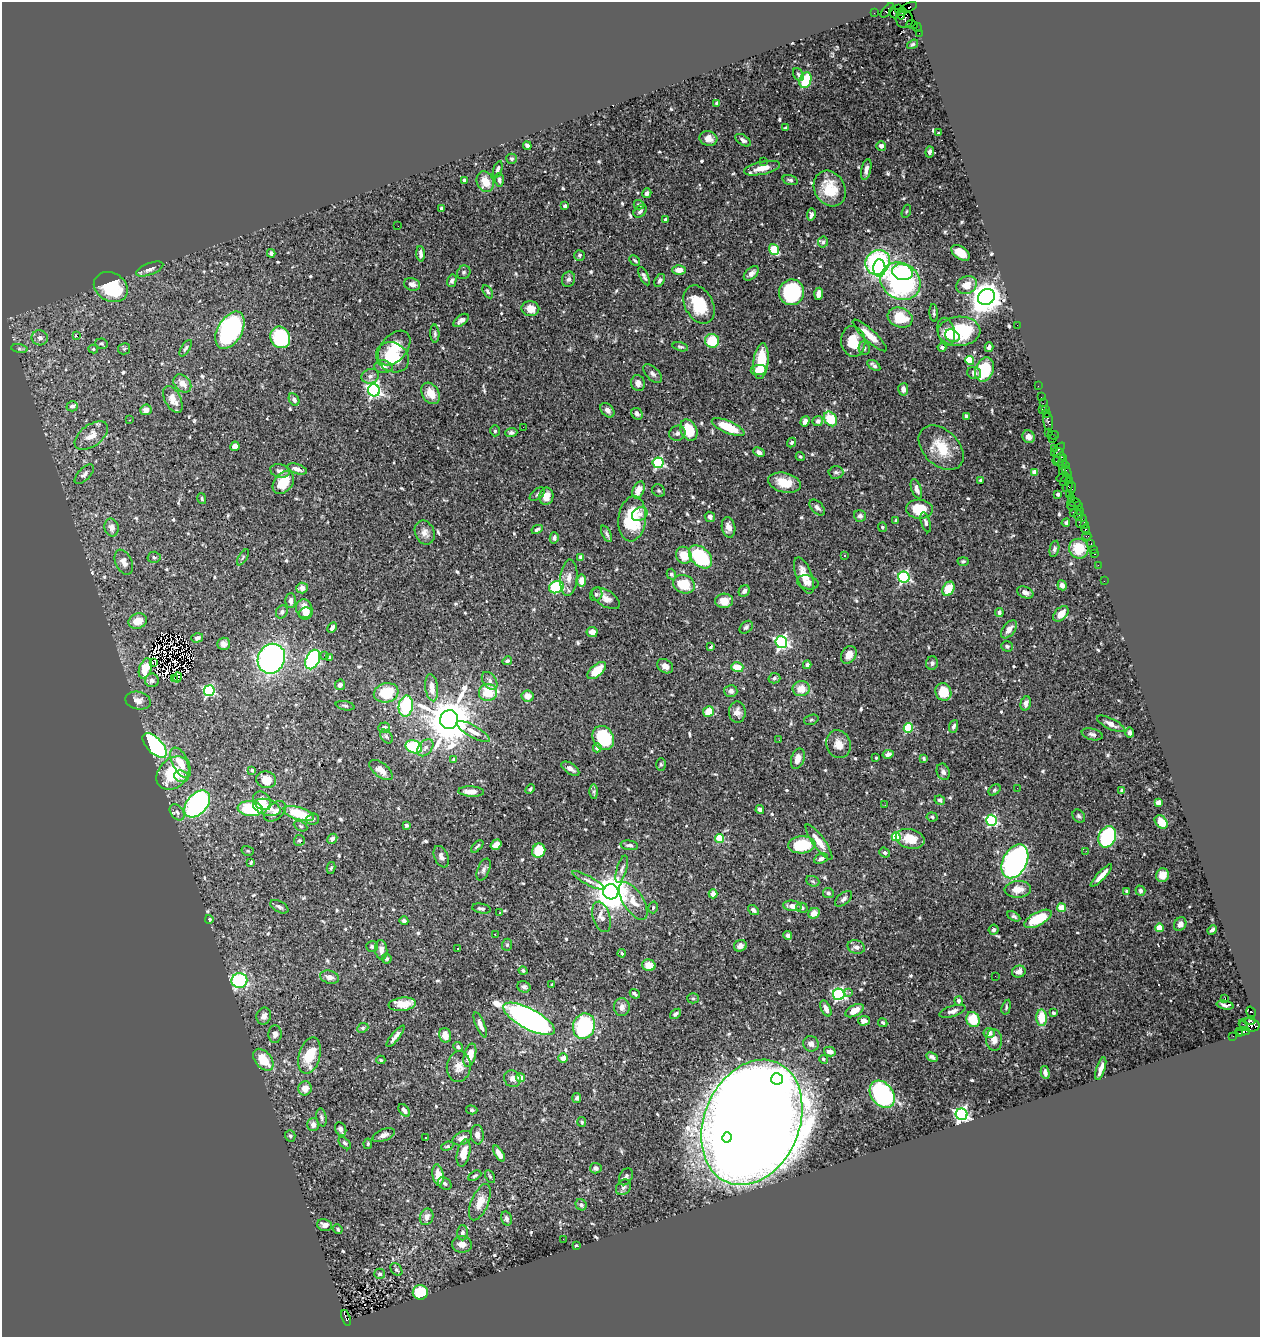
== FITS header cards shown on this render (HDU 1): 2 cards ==
NAXIS1  =                 1258
NAXIS2  =                 1335

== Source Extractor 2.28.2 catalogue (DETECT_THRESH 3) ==
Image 1258 x 1335 px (HDU 1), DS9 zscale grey, 1 PNG px = 1 image px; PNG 1262 x 1339 px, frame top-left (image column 1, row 1335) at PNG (2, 2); each listed source drawn as its Kron ellipse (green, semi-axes under 4 px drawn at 4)
Background 0.426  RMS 0.015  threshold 0.0461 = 3 sigma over >= 5 px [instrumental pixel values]
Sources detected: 664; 2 with non-positive FLUX_AUTO (blend fragments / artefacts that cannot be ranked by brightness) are neither listed nor drawn; of the other 662, the 500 brightest by FLUX_AUTO listed and drawn (162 fainter detections omitted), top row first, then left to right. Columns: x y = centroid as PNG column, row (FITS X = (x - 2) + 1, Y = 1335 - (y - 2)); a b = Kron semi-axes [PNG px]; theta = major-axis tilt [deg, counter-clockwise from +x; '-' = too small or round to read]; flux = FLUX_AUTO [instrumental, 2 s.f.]
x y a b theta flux
908 7 9 4 21 310
898 8 4 3 - 57
887 10 9 4 49 160
903 12 4 4 - 400
874 13 2 2 - 9
894 13 6 4 -68 550
901 15 4 3 - 630
904 19 9 8 - 320
912 25 6 2 -17 24
917 27 4 2 - 40
919 33 2 2 - 10
913 44 6 4 36 1.9
798 75 7 5 -57 2.3
805 80 8 6 69 42
717 103 4 4 - 2.7
785 128 4 3 - 1.9
938 133 4 3 - 2
708 139 9 7 -14 8.1
743 140 9 5 -34 3.1
527 146 4 3 - 2.6
881 146 5 5 - 4.2
930 152 5 4 - 2.8
511 159 5 5 - 1.6
763 161 2 2 - 26
762 168 18 6 12 11
498 169 8 4 72 2.7
866 170 11 5 78 4.8
464 180 4 3 - 3.9
499 180 7 4 -87 2.9
790 180 8 4 -16 2.4
485 182 11 8 -68 17
830 189 19 15 -61 30
647 193 5 4 - 3.4
639 205 5 4 - 2.5
565 206 4 3 - 2.6
441 209 3 3 - 2.4
640 211 7 5 40 3
906 211 7 4 70 1.5
811 215 6 4 80 2.5
665 219 4 3 - 1.9
398 226 2 2 - 2.3
823 242 5 5 - 2.3
774 249 6 5 - 40
271 253 4 4 - 2.6
961 253 10 6 -36 15
420 254 7 4 -88 3.8
579 255 5 5 - 2
635 260 6 3 -45 1.6
878 262 13 11 42 170
879 268 9 6 -88 40
150 269 14 5 21 5.1
679 270 6 4 1 7.7
464 272 7 6 - 2.3
902 272 10 8 -11 70
751 273 9 5 42 5.4
644 276 10 4 -65 3.2
568 279 8 6 68 3.1
660 280 7 4 57 2.8
452 281 6 4 74 2.6
900 281 21 18 -34 200
412 284 8 6 -15 5
966 285 10 8 29 12
111 287 18 14 -29 60
488 292 7 4 -58 2.2
792 292 13 12 - 96
819 294 6 4 86 7.3
986 297 9 7 38 1700
699 305 20 14 -62 37
530 309 9 7 -7 11
934 313 9 4 -86 1.9
900 318 13 9 -20 34
461 320 9 5 38 3.9
1017 325 2 2 - 18
230 330 20 12 60 200
959 331 21 14 3 68
946 332 14 8 -76 15
435 334 9 4 -87 2.2
77 336 3 2 - 15
870 336 22 6 -43 15
952 336 7 6 - 8.5
280 337 11 9 -64 85
40 338 8 7 - 5.4
712 341 7 7 - 36
853 341 15 12 -81 23
101 344 6 5 - 1.9
680 347 8 4 -14 1.8
942 347 4 3 - 2.3
989 347 5 3 - 4.2
186 348 9 4 57 2.2
394 348 20 13 50 21
864 348 7 5 -78 2.5
19 349 8 4 -8 1.9
93 349 5 4 - 1.8
124 349 6 5 - 1.7
393 357 17 14 -31 47
970 360 4 4 - 35
761 361 18 7 84 36
874 365 7 3 -34 3
383 367 9 6 -5 4.5
759 370 8 5 8 15
985 370 13 9 71 42
974 373 7 6 - 3.6
653 374 12 6 -45 3.6
370 376 9 7 21 4.2
182 383 10 7 -45 10
638 383 8 7 - 5.2
1038 386 2 2 - 14
903 389 6 5 - 5
374 390 6 6 - 270
431 393 11 8 -59 13
1041 397 2 2 - 27
173 399 14 8 -63 10
294 400 6 5 - 3.3
1043 403 2 2 - 20
72 406 6 5 - 3.3
1042 409 2 2 - 44
1045 409 3 2 - 27
146 410 6 5 - 6.3
607 410 8 5 -47 5.1
1046 413 4 2 - 60
637 414 6 5 - 3.3
966 416 4 3 - 2.4
830 419 8 6 -56 38
129 420 3 2 - 1.7
805 421 5 4 - 5.3
818 421 5 5 - 3.1
1048 422 9 4 -82 140
523 427 2 2 - 37
728 427 17 6 -23 32
689 430 11 8 -62 30
495 431 5 4 - 1.6
511 433 6 4 4 2.7
677 433 8 7 - 3.1
1048 433 4 3 - 73
1053 435 5 2 - 55
91 436 19 10 36 12
1029 437 6 6 - 4.5
1053 439 2 2 - 16
791 443 5 4 - 1.7
235 446 5 4 - 8.7
941 448 26 17 -44 31
1054 448 3 2 - 20
1058 450 9 3 45 60
759 452 6 4 -26 4
800 456 5 4 - 1.5
1059 457 9 5 -86 220
1057 461 5 3 - 130
1063 462 7 3 82 66
658 463 5 5 - 110
1064 465 6 2 4 86
297 469 10 5 -18 6.2
280 471 10 7 -13 5.7
1062 471 2 2 - 33
836 472 7 6 - 2.7
1035 472 4 4 - 13
1067 472 7 3 -65 150
84 474 12 6 45 3.8
1063 477 6 3 21 210
981 480 3 3 - 1.6
1065 480 6 4 45 86
1070 481 3 2 - 34
283 482 13 9 52 24
784 483 17 9 -13 20
1068 487 6 3 50 100
1071 487 6 3 -89 100
916 489 10 5 -71 5.2
639 490 9 5 66 11
659 491 7 6 - 1.7
537 494 9 5 38 2.1
1058 494 3 3 - 3.8
1070 494 2 2 - 22
546 496 9 7 79 11
202 498 5 4 - 1.8
1072 498 2 2 - 39
1074 503 7 3 2 110
1078 505 3 2 - 55
1071 506 4 3 - 86
817 508 9 5 -47 3.9
919 509 13 9 -4 22
1079 510 4 3 - 63
1073 512 3 2 - 96
640 514 8 6 34 6.1
1079 515 5 3 - 130
860 516 6 6 - 2.8
710 517 5 5 - 3.2
632 519 22 14 83 60
896 520 4 3 - 1.5
1082 521 7 5 62 150
926 522 10 4 -74 2.9
1066 523 4 4 - 1.8
1085 525 3 3 - 35
112 527 9 7 -78 6.8
729 527 10 6 -80 6.5
882 527 4 4 - 1.9
537 529 6 3 27 1.9
1086 530 5 3 - 91
425 533 12 9 -66 7
607 534 9 4 -63 2.6
1087 536 4 2 - 21
554 538 5 4 - 3.1
1091 544 4 3 - 73
1054 549 8 4 77 2.6
1079 549 10 9 - 27
1093 549 2 2 - 10
1095 554 3 2 - 36
684 555 9 7 -69 19
845 556 3 2 - 1.7
154 557 6 5 - 2.5
243 557 9 3 57 1.7
581 557 4 4 - 4.2
700 557 13 9 -45 78
963 561 5 4 - 1.6
124 562 13 8 -65 7.2
1098 565 2 2 - 8.4
671 574 5 4 - 2.5
804 575 19 7 -69 14
904 577 6 5 - 140
569 578 18 8 85 9.3
581 581 6 4 82 10
1104 581 2 2 - 13
808 582 11 7 -11 5.8
684 584 11 9 -21 28
1062 585 5 4 - 4.6
556 587 7 6 - 83
302 588 6 5 - 7
948 589 7 5 62 22
744 591 6 5 - 4
1025 592 8 5 -24 4.4
596 594 7 6 - 2.4
606 598 15 8 -32 8.7
291 601 7 5 90 4.9
724 601 9 7 6 11
304 609 9 8 - 12
282 612 7 5 56 2.5
999 612 4 4 - 3.2
306 614 7 6 - 6.6
1061 614 9 6 45 10
138 621 9 7 24 14
746 627 7 5 44 2.7
332 628 5 4 - 3.6
1009 629 10 6 52 7.8
592 632 5 5 - 5.6
197 638 6 4 17 3.1
781 642 6 6 - 240
224 644 6 6 - 4.9
1007 646 6 5 - 2.5
711 647 4 3 - 2.8
324 655 2 2 - 4.9
849 655 9 7 58 7.6
330 657 4 4 - 1.8
271 659 15 13 61 320
313 659 10 6 65 160
507 661 5 4 - 2.2
153 663 3 3 - 1200
932 663 7 6 - 2.7
807 665 4 4 - 3.2
665 666 9 6 -35 5.9
737 667 6 5 - 17
145 668 10 6 70 22
597 670 11 6 41 21
178 677 5 4 - 3.4
174 678 3 2 - 1.8
774 678 6 5 - 2.2
152 680 7 7 - 5.1
490 681 10 6 -55 4.6
340 685 5 5 - 3.6
432 688 14 6 -82 12
801 689 8 7 - 15
209 691 5 5 - 110
731 691 6 6 - 3.7
488 692 9 8 - 28
943 692 9 8 - 23
386 693 12 9 16 38
527 696 6 5 - 9.7
138 701 13 8 -13 8.1
1026 703 7 5 75 4.2
345 706 9 4 -11 1.9
406 706 10 7 82 71
709 711 6 5 - 18
737 712 10 8 -88 6
449 720 9 9 - 5200
811 720 7 5 18 1.9
1111 724 15 5 -26 6.6
954 726 6 4 67 2.8
384 728 6 5 - 3.7
908 728 5 4 - 59
473 731 19 6 -29 8.4
1130 733 5 4 - 4
1092 734 10 5 -13 3.1
386 737 8 5 -50 2.5
603 738 12 10 -61 66
779 740 2 2 - 3.7
838 744 14 12 -70 12
155 745 15 7 -46 220
414 747 8 6 -20 68
425 748 10 6 51 4.3
597 748 4 4 - 6.2
888 754 6 4 11 3.8
876 758 3 3 - 1.6
924 758 4 3 - 1.8
798 759 10 6 73 11
454 760 4 3 - 5.1
180 763 16 8 -63 20
661 764 6 5 - 1.8
570 769 10 5 -33 5.3
252 770 3 3 - 1.6
381 770 14 7 -39 12
943 772 8 6 -69 3.6
173 773 18 14 47 55
181 776 7 5 -17 4.5
266 780 10 8 -11 15
1017 788 2 2 - 2.3
530 789 5 3 - 1.7
994 790 7 5 41 1.8
1122 790 4 3 - 2.1
471 791 13 5 -3 8
594 792 7 4 -90 1.9
940 800 5 4 - 2.3
262 801 10 8 -47 12
1159 803 4 4 - 18
197 804 15 10 48 250
885 805 2 2 - 2.4
267 807 14 8 -16 15
250 809 12 7 -5 49
760 809 4 4 - 4.8
275 811 12 8 40 6.2
177 812 9 6 -51 2.8
299 814 16 6 -18 43
1079 816 7 5 -49 2.4
932 817 5 4 - 1.8
313 819 6 5 - 2.1
992 820 5 5 - 140
1161 822 7 5 -46 13
406 825 4 3 - 1.6
301 826 7 4 -27 1.7
896 837 4 4 - 45
1107 837 11 8 65 100
720 838 4 4 - 47
332 839 5 4 - 4.2
910 839 14 9 -14 22
299 840 5 5 - 2.1
819 842 21 6 -55 15
496 845 6 4 34 8.5
629 845 9 4 -7 3.2
802 845 13 8 4 43
477 846 8 3 44 2.1
248 851 6 4 -16 1.6
539 851 7 6 - 37
1086 851 3 2 - 1.6
885 853 5 4 - 2.2
441 857 11 6 -67 4.2
821 859 7 5 26 4.2
1015 861 18 11 62 300
251 862 4 3 - 1.5
331 868 6 4 77 1.5
622 869 14 5 74 3.8
484 870 12 6 68 3.3
1163 875 7 6 - 8.1
1101 876 15 4 47 8.8
588 880 18 4 -28 4.4
813 881 7 5 -21 1.9
1018 889 13 8 4 12
1126 891 3 3 - 1.7
1140 891 5 4 - 2.1
611 892 8 7 - 2700
828 893 5 5 - 2.7
713 894 4 4 - 7.6
844 899 10 5 41 3.4
633 901 21 10 -58 15
792 906 9 5 -5 6.5
279 907 10 5 -28 3.4
653 907 6 4 75 2.1
802 908 5 5 - 3.1
1062 908 4 4 - 35
481 909 9 5 -11 2.8
753 910 6 4 -38 3.5
500 913 3 2 - 1.6
814 913 6 5 - 9.3
1014 916 7 4 -30 2.1
601 917 16 8 -73 9.1
209 919 4 4 - 2.3
1038 919 15 6 28 42
404 921 4 4 - 3.3
1180 924 7 5 55 4.7
1159 928 4 4 - 27
994 930 5 5 - 2.7
1212 930 5 3 - 2.9
495 934 3 2 - 1.9
788 935 4 3 - 3.4
507 945 6 5 - 1.7
740 946 6 5 - 4.3
372 947 6 5 - 1.9
856 947 9 7 -15 4.6
458 949 3 2 - 1.6
381 950 10 6 -84 6
622 953 4 4 - 1.8
387 959 5 5 - 1.9
649 965 7 5 -17 11
523 971 4 4 - 1.9
1019 972 7 6 - 6.9
995 976 2 2 - 1.9
330 977 9 6 -17 4.9
239 981 8 7 - 130
552 985 3 3 - 1.7
524 987 7 5 -24 3
849 992 3 2 - 3.4
635 994 5 3 - 2.5
839 994 6 5 - 190
693 998 5 5 - 1.6
1225 998 2 2 - 240
959 1001 4 4 - 4.4
402 1004 14 6 7 18
1225 1005 8 3 -10 3.1
622 1007 9 8 - 5.7
1006 1007 7 4 74 1.6
826 1009 8 4 -66 6.1
854 1011 10 5 28 13
952 1011 14 5 17 4.3
1251 1012 6 3 -58 150
1053 1013 4 3 - 1.7
675 1014 6 4 37 2.5
264 1016 9 7 68 5.3
1041 1018 8 5 -87 25
529 1019 29 10 -28 500
973 1019 8 6 -67 26
864 1021 6 5 - 6.2
1250 1021 5 3 - 240
883 1023 5 4 - 1.8
1243 1024 3 2 - 17
480 1025 13 4 -67 5.5
1249 1025 10 6 -11 820
584 1026 13 11 72 94
363 1028 6 4 23 1.6
1243 1031 7 4 1 120
989 1033 5 5 - 4.5
275 1034 9 6 87 5.8
1239 1034 3 3 - 52
445 1035 7 5 -75 11
395 1036 13 4 51 4.9
1233 1036 2 2 - 10
994 1040 11 8 -86 7.2
811 1044 8 7 - 5.4
458 1047 5 4 - 2.3
830 1052 6 4 -16 6.7
310 1055 18 10 74 32
470 1055 12 6 75 17
932 1057 6 4 -26 3.1
563 1058 5 4 - 8.1
823 1059 4 4 - 1.7
263 1060 12 8 -50 27
381 1060 4 3 - 1.5
459 1066 15 12 84 11
1101 1069 12 3 72 5.8
1045 1072 6 4 -78 3.2
521 1078 4 4 - 18
512 1079 8 8 - 5.4
777 1079 6 6 - 470
305 1088 7 6 - 9.5
882 1094 15 11 -50 140
577 1098 5 4 - 2.2
404 1110 7 4 -49 5.6
472 1110 6 4 -16 1.5
962 1114 6 5 - 300
322 1117 9 5 -78 2.5
582 1122 5 4 - 2.3
752 1122 65 47 67 8000
313 1125 6 6 - 6.5
341 1129 7 5 -63 5
384 1135 12 6 20 4.7
477 1135 10 6 -85 5.7
290 1136 6 5 - 2
727 1137 5 5 - 130
426 1138 3 2 - 2.2
462 1138 10 6 25 6.3
345 1143 7 4 -45 2.4
368 1144 5 4 - 1.7
447 1146 6 4 21 1.6
464 1153 14 6 77 14
499 1154 9 4 -58 5.7
596 1168 6 5 - 3
438 1175 10 5 -81 14
475 1176 7 4 27 2
490 1176 7 4 -62 1.6
626 1177 9 6 62 2.7
445 1183 7 5 -34 2.6
623 1187 8 6 51 3.2
480 1202 19 8 67 12
581 1205 6 5 - 3.2
427 1217 8 6 69 5.5
506 1218 7 5 -76 3.5
324 1225 7 6 - 5.9
338 1229 5 4 - 1.6
462 1233 7 5 89 3.5
563 1239 2 2 - 3.6
462 1244 10 8 -4 7.2
576 1246 3 3 - 1.5
396 1270 7 5 -50 2.2
380 1274 5 5 - 2.2
420 1292 7 7 - 37
346 1318 8 4 -72 680
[162 fainter detections neither listed nor drawn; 2 non-positive-flux detections neither listed nor drawn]